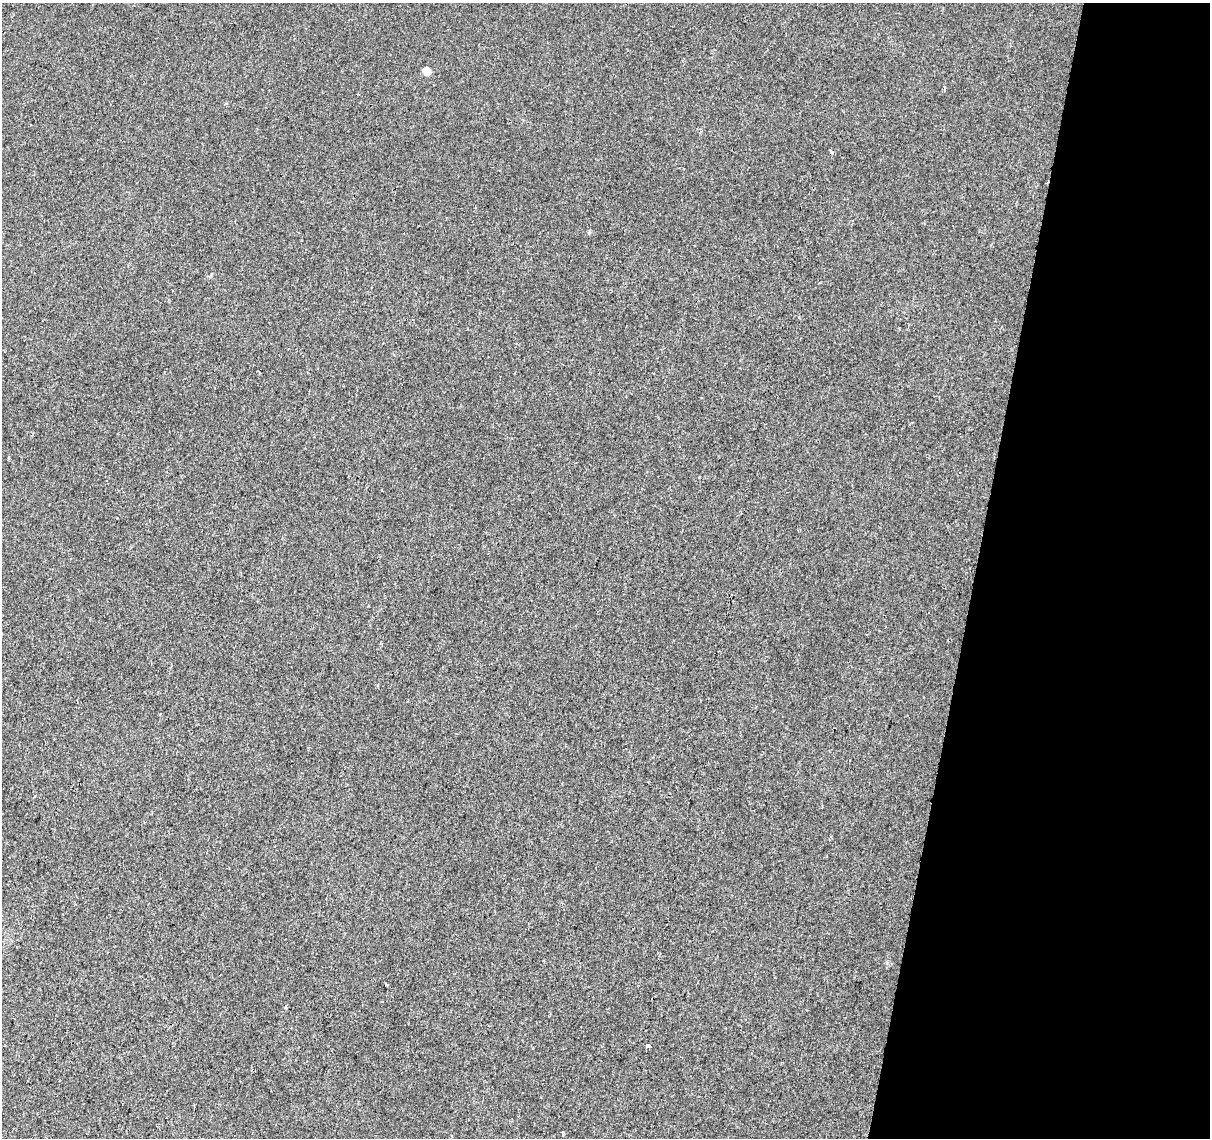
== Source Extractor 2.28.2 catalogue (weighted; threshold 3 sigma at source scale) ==
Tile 8 of 4 x 4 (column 4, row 2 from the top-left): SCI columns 3633-4840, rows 2555-3690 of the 4840 x 5051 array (HDU 1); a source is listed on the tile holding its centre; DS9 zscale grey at full resolution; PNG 1212 x 1140 px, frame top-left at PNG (2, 3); no overlay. Shown black and unused: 19% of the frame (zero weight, under 2 of 3 exposures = <1% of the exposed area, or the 3 px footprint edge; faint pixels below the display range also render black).
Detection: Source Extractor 2.28.2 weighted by HDU 2 'WHT'; one run over the whole footprint, this tile lists its part. Background 0.0109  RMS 0.0057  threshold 0.0258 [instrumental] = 3 sigma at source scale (4.5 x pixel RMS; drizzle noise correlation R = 1.50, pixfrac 1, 0.0396/0.0396 arcsec/px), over >= 5 px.
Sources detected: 9; all 9 listed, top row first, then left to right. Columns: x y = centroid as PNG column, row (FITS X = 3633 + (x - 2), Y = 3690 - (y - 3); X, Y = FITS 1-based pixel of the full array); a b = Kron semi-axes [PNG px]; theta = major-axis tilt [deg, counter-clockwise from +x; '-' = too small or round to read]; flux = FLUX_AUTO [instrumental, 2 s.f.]
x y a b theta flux
426 71 6 6 - 5
944 88 6 3 -82 0.69
832 152 4 3 - 4.8
589 233 5 5 - 0.8
899 328 2 2 - 0.48
8 458 3 2 - 0.79
386 984 3 3 - 1.3
286 1007 4 3 - 1.1
647 1045 4 4 - 4.1